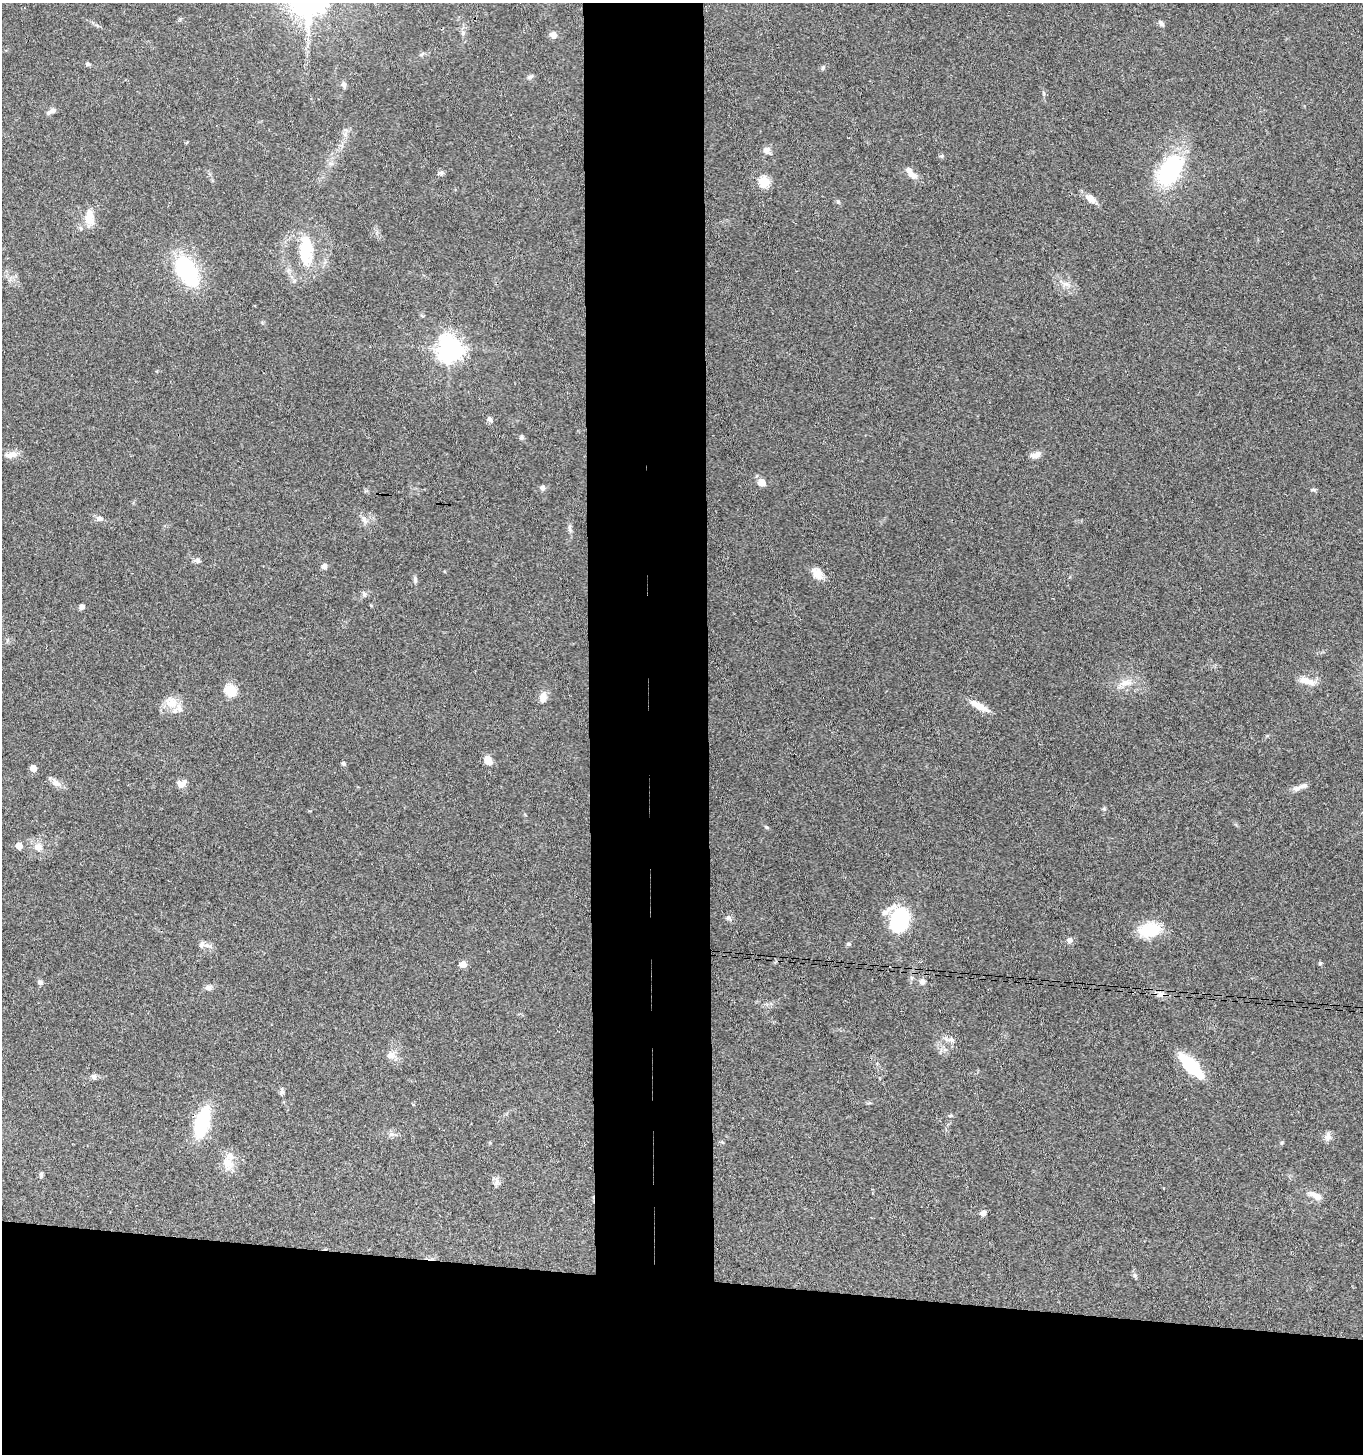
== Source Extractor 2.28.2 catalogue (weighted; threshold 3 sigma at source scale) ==
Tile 8 of 3 x 3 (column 2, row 3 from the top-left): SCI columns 1566-2926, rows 7-1458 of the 4444 x 4370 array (HDU 1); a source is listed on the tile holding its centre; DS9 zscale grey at full resolution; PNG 1365 x 1456 px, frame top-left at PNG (2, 3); no overlay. Shown black and unused: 20% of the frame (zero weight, under 3 of 4 exposures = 6% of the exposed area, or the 3 px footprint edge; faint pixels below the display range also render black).
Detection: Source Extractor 2.28.2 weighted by HDU 2 'WHT'; one run over the whole footprint, this tile lists its part. Background 0.0688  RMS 0.0053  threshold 0.0241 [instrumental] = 3 sigma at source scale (4.5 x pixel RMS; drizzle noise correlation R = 1.50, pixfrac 1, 0.05/0.05 arcsec/px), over >= 5 px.
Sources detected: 90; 2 cosmic-ray / hot-pixel residue — not listed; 7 inside a brighter listed object's ellipse — not listed separately; the other 81 listed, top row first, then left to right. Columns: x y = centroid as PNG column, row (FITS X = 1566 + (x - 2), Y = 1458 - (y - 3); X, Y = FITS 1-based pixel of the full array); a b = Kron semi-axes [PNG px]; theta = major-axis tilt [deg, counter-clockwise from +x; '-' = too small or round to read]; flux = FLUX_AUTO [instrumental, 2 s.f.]
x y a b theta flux
1161 23 8 6 -49 1.4
463 33 6 6 - 1.1
553 35 7 6 - 3.3
88 64 5 5 - 1
823 68 7 4 70 0.8
530 77 8 5 29 1.2
344 85 8 6 -70 1.5
53 111 8 6 15 1.6
766 150 11 8 17 2.5
942 156 6 5 - 0.83
1170 171 25 15 59 71
441 172 8 6 89 1.3
913 176 13 8 -25 3.3
764 182 6 5 - 34
1090 198 13 8 -40 4.9
838 202 5 5 - 0.78
89 218 24 11 -87 7.4
306 251 40 16 -89 22
187 271 34 19 -60 50
1065 284 10 5 0 2.1
449 349 8 8 - 500
490 419 8 6 -68 1.5
521 437 6 6 - 1.2
1038 454 11 9 27 3.1
11 455 17 8 10 3.9
762 482 10 8 -29 3.8
542 488 7 6 - 1.7
1313 490 8 3 0 0.81
99 518 8 7 - 2.2
364 519 8 6 -62 2
570 529 13 5 -80 1.7
197 560 11 5 5 1.4
324 566 7 6 - 1.9
817 573 16 10 -55 5.8
415 580 9 5 -81 1.4
364 594 8 5 -76 1.3
82 607 6 5 - 1.6
1307 681 23 8 -18 5.7
1126 683 20 9 7 5.9
230 690 6 5 - 39
543 697 13 9 80 3.9
171 702 19 16 -43 8.2
979 706 25 8 -29 6.7
488 760 9 7 -65 5.4
343 764 5 4 - 1.3
33 768 5 5 - 6.2
56 783 13 9 -33 3.5
181 785 9 8 - 2.9
1297 788 13 7 22 2.6
1104 809 6 4 -43 0.74
19 846 5 5 - 6
38 847 10 9 - 4
888 910 31 7 34 4.8
728 918 9 6 -32 1.4
900 920 18 14 71 54
1149 930 26 16 12 17
1070 940 7 7 - 1.8
849 944 6 5 - 0.93
207 945 17 6 -14 2.4
1320 963 5 4 - 0.69
463 964 5 5 - 6.6
40 982 7 6 - 1.5
922 982 7 7 - 2.2
208 988 10 7 17 2.1
1161 994 10 9 - 2.9
951 1040 10 7 -28 2.1
391 1055 13 10 -22 3.9
1191 1065 20 8 -46 47
94 1076 8 7 - 1.4
282 1092 10 5 -89 1.6
950 1116 6 4 2 0.68
202 1122 26 11 75 43
392 1134 7 6 - 1.6
1328 1137 11 8 79 2.5
722 1142 5 4 - 0.62
1282 1143 6 4 89 0.68
228 1163 21 13 -66 7.5
41 1174 7 5 -89 0.87
496 1181 15 6 84 2.1
1314 1194 13 8 -12 3.7
983 1213 5 5 - 4
Overlapping masked pixels (flux is a lower limit): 1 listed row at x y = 1161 994
Unlisted compact peaks at least as high as the median listed source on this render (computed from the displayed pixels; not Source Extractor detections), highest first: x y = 766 827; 1135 1275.